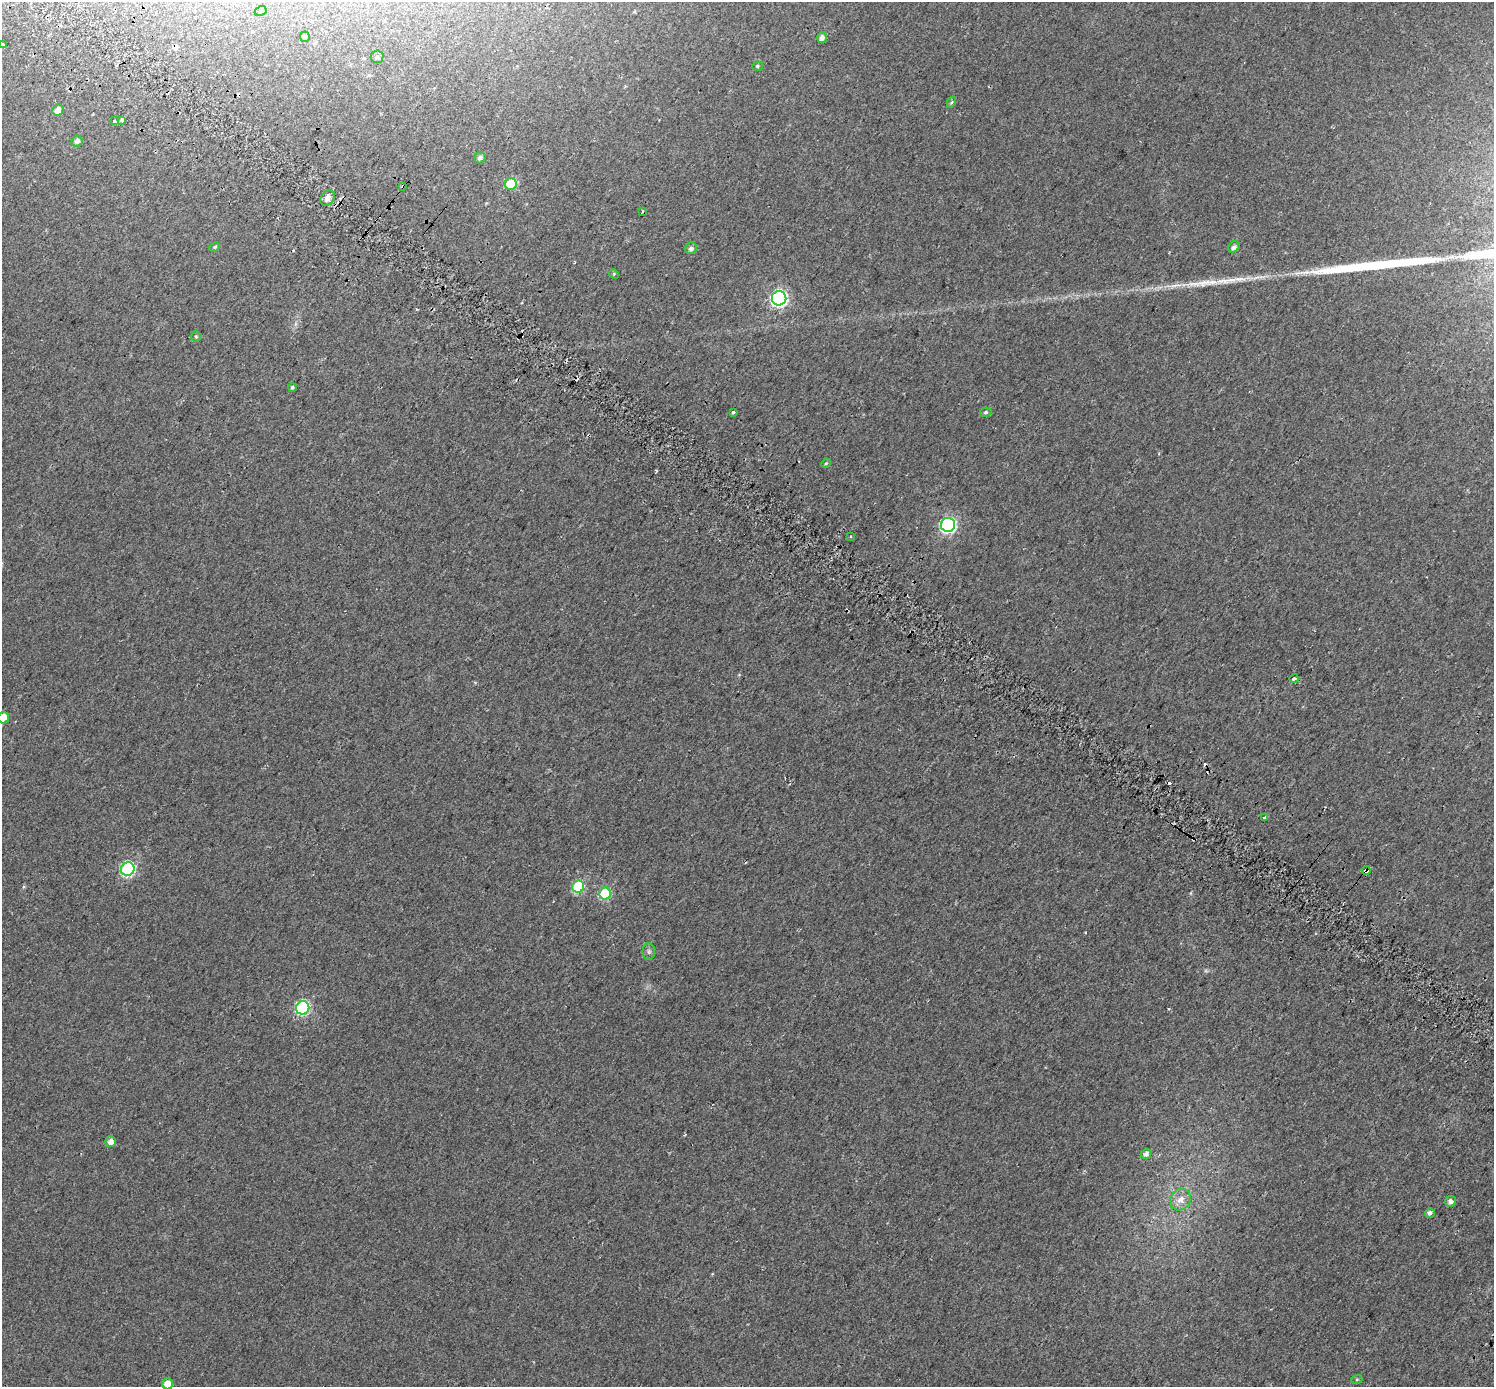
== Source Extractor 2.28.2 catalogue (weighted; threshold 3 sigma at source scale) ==
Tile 11 of 4 x 4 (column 3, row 3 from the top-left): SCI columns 3046-4537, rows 1651-3035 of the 6097 x 6135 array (HDU 1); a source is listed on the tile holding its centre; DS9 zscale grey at full resolution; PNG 1496 x 1389 px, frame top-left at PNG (2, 2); each listed source drawn as its Kron ellipse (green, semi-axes under 4 px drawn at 4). Shown black and unused: <1% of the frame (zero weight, under 2 of 3 exposures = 4% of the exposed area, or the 3 px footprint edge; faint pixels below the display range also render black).
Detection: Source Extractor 2.28.2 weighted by HDU 2 'WHT'; one run over the whole footprint, this tile lists its part. Background 0.0241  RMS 0.01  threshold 0.0453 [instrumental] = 3 sigma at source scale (4.5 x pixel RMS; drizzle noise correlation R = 1.50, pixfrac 1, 0.0396/0.0396 arcsec/px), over >= 5 px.
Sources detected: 53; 1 too faint to see at this stretch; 6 cosmic-ray / hot-pixel residue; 2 long thin detections or spike segments (spike, bleed or trail) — neither listed nor drawn; the other 44 listed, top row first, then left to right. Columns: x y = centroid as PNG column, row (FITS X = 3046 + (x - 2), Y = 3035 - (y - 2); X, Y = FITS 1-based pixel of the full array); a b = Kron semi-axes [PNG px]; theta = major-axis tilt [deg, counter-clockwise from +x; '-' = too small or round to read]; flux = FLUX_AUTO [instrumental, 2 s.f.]
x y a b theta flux
261 11 6 4 29 1.6
305 37 5 5 - 2.5
822 38 5 5 - 4.8
3 45 4 3 - 4.6
377 57 6 6 - 2.7
757 66 5 4 - 1.4
951 102 6 4 60 1.4
58 110 6 5 - 5.9
122 120 3 3 - 27
115 121 3 3 - 7.5
77 141 6 5 - 3.2
480 158 6 5 - 3.2
511 184 6 5 - 47
403 187 3 3 - 1.5
328 198 8 6 54 5.6
642 212 3 3 - 2.4
215 247 5 4 - 1.3
1234 247 6 5 - 4.5
691 248 6 5 - 3.3
614 274 5 4 - 1
779 298 7 7 - 250
196 337 5 5 - 1.5
292 387 4 4 - 1.6
733 412 3 3 - 5.6
986 412 5 4 - 1.5
826 463 5 4 - 1.1
948 525 7 7 - 190
851 536 4 2 - 0.87
1294 679 4 3 - 3.4
4 718 5 5 - 26
1265 817 3 3 - 16
128 869 7 6 - 140
1366 870 4 3 - 24
578 887 6 6 - 67
605 894 6 6 - 63
649 952 8 6 -90 2.4
303 1008 7 6 - 140
111 1142 5 5 - 6.4
1146 1154 5 5 - 4.5
1181 1200 11 10 - 8.2
1450 1201 5 5 - 4.1
1430 1213 5 5 - 3
1357 1379 5 3 - 0.98
167 1384 5 5 - 9.3
Overlapping masked pixels (flux is a lower limit): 3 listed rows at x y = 122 120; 403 187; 1366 870
Isophote crosses this tile's border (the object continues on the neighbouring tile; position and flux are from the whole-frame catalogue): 3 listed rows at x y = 3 45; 4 718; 167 1384